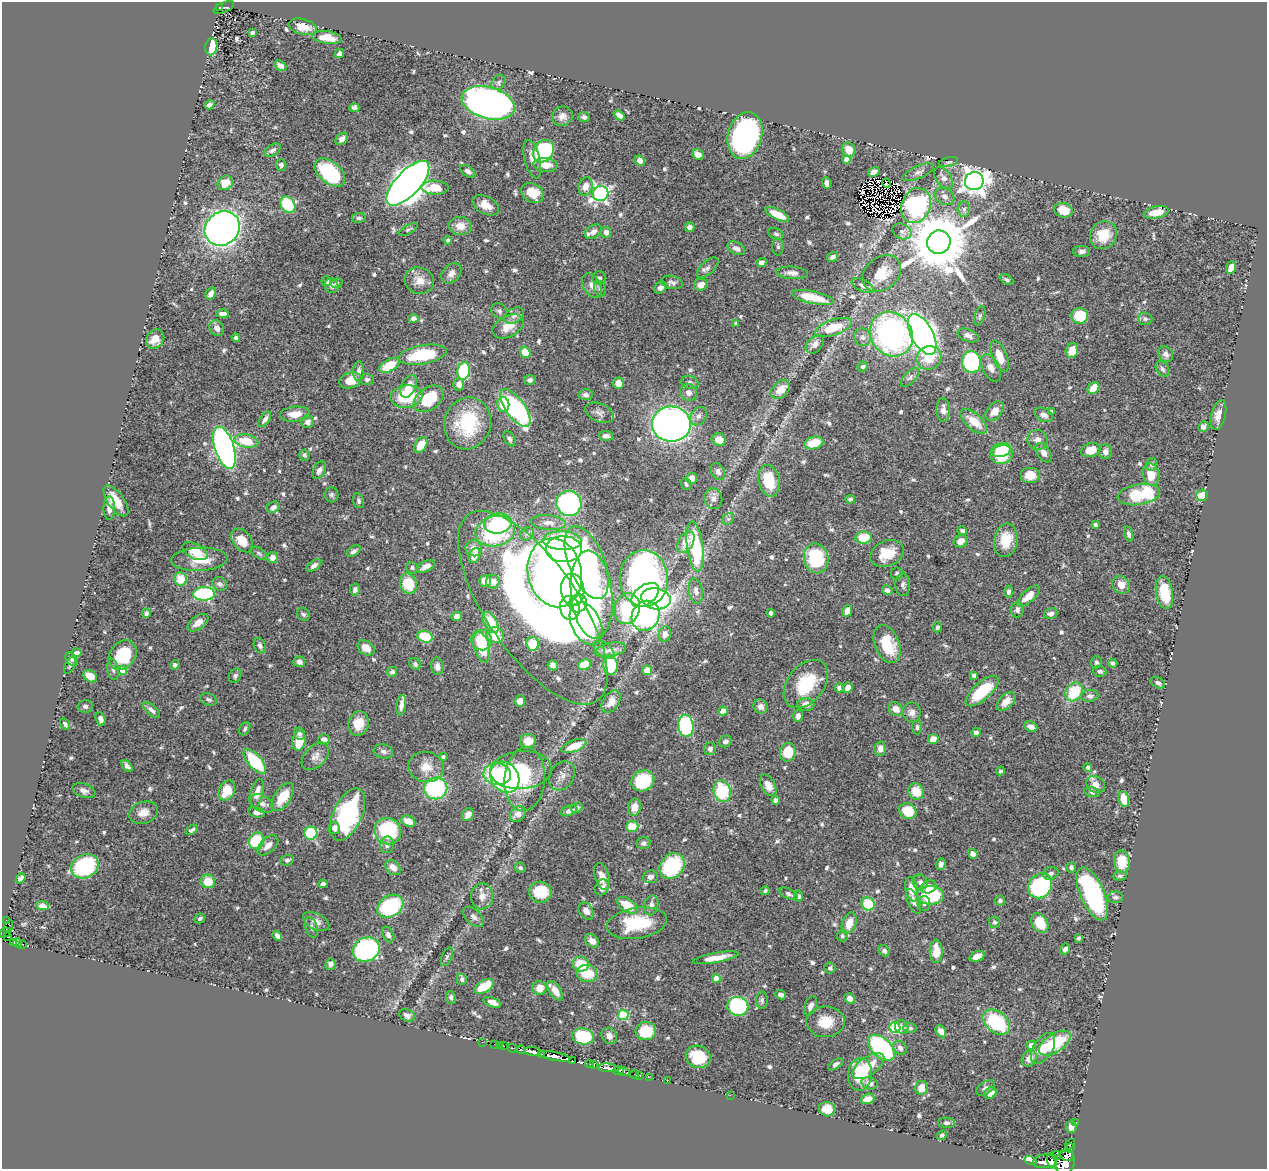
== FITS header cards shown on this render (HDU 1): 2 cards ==
NAXIS1  =                 1265
NAXIS2  =                 1167

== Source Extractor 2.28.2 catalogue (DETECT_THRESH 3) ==
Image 1265 x 1167 px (HDU 1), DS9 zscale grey, 1 PNG px = 1 image px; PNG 1269 x 1171 px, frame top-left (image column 1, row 1167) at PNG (2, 2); each listed source drawn as its Kron ellipse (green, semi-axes under 4 px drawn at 4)
Background 0.653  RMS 0.015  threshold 0.0441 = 3 sigma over >= 5 px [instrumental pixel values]
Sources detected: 703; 8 with non-positive FLUX_AUTO (blend fragments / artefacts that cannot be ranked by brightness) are neither listed nor drawn; of the other 695, the 500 brightest by FLUX_AUTO listed and drawn (195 fainter detections omitted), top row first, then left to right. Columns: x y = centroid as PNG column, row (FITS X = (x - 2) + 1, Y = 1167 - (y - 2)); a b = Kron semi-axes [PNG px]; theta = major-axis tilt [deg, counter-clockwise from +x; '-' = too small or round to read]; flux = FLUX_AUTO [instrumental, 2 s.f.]
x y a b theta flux
220 7 4 3 - 64
224 7 11 5 24 120
303 27 14 7 -14 16
252 33 4 3 - 2.8
327 37 15 6 -9 15
211 47 8 6 81 39
339 54 5 4 - 4.7
280 66 7 4 -37 4.4
499 82 8 6 50 2.8
488 103 27 15 -16 790
209 105 5 4 - 3.8
354 108 5 4 - 4
619 115 6 4 -39 5.5
562 116 10 9 - 5.7
584 117 5 5 - 2.5
745 136 24 17 74 310
342 139 7 5 42 4.9
273 150 9 5 33 3.4
848 150 7 6 - 12
544 151 12 9 52 120
698 155 6 5 - 6.3
532 159 19 8 -76 8.1
847 159 4 4 - 10
640 161 5 4 - 7
948 162 10 4 12 2.1
281 165 5 5 - 2.8
545 165 12 7 -5 12
468 171 8 5 -37 4.6
330 172 18 10 -40 82
874 172 6 4 31 4.1
918 172 17 6 23 4.9
943 178 12 7 -54 6.7
974 181 9 9 - 950
225 183 8 6 39 15
408 183 28 12 47 1400
827 183 6 4 -84 3.5
886 183 4 2 - 2.2
585 186 9 7 73 10
435 188 13 7 -1 20
533 193 12 9 -30 19
601 194 8 7 - 280
945 196 10 8 -33 5.6
288 205 9 7 -55 56
486 205 14 8 -28 12
916 206 18 14 67 110
964 209 7 6 - 3.3
1064 210 9 7 -14 18
1156 212 12 6 13 15
777 214 13 5 -26 17
359 218 7 5 9 2.7
460 226 11 9 -2 12
689 227 5 4 - 4.1
222 228 18 16 41 720
408 230 10 4 28 2.2
902 231 10 7 -26 4.2
593 232 9 6 36 5
606 232 5 5 - 5.5
776 234 8 5 -23 2.4
1103 235 14 13 - 22
448 240 4 4 - 2.8
939 242 12 11 - 8400
778 247 8 5 89 2.2
736 248 9 6 -27 4.6
1082 251 8 5 1 3.6
833 257 6 4 33 3.7
761 262 5 4 - 3.9
708 268 13 6 43 4.4
1231 268 6 4 69 11
451 273 11 8 47 5.7
792 273 16 6 -4 6.1
882 273 21 16 39 25
599 278 7 6 - 2.5
1006 279 7 4 -28 2.1
326 281 5 5 - 3.4
419 281 15 13 -21 12
672 282 11 6 -13 3.5
337 283 6 4 25 2.3
701 285 7 6 - 8.6
332 286 7 6 - 3.8
592 286 13 8 -59 7.2
863 286 12 6 -27 4.8
660 288 7 5 43 3.3
600 289 8 6 -73 2.4
211 294 6 5 - 6
813 297 21 6 -13 33
499 311 8 7 - 2.8
223 314 6 4 0 5.2
514 316 11 7 30 5
980 316 10 5 72 2.5
1080 316 8 7 - 33
413 318 5 4 - 3.4
1145 319 7 6 - 2.5
736 323 3 3 - 2.8
508 326 17 10 27 14
833 327 19 8 19 31
217 328 8 7 - 5.7
891 334 23 20 -53 260
922 334 22 10 -61 670
968 335 11 6 -23 4.6
862 337 9 8 - 4.6
236 338 4 4 - 3
155 339 10 8 49 11
815 344 11 7 45 6.2
1072 350 7 6 - 12
525 352 6 5 - 16
1166 354 8 7 - 5.3
423 355 24 9 10 51
999 356 16 7 -68 15
929 358 13 11 23 22
971 362 11 9 -80 110
389 365 11 6 29 27
863 366 5 5 - 2.2
991 368 15 8 -63 7.5
1162 369 8 6 -58 3.1
359 371 10 5 88 4.8
464 371 9 6 80 70
910 377 11 5 48 3.6
367 379 7 5 -1 2.3
350 380 11 7 18 14
530 380 6 5 - 3.3
690 382 9 6 -14 3.3
618 383 5 5 - 8.3
459 384 6 5 - 6.9
409 386 12 7 63 12
1093 388 7 5 49 16
781 389 11 7 46 14
688 392 9 8 - 6.7
586 395 7 5 -4 4.3
406 396 16 11 10 51
429 399 16 11 37 40
503 404 7 6 - 21
515 408 22 9 -54 160
943 410 12 7 -87 6.4
994 411 11 7 49 8.5
1051 411 4 3 - 3.1
599 413 15 9 -23 5.7
295 414 15 7 5 12
1043 415 10 6 -25 5.6
1218 415 15 7 75 9.1
698 416 10 7 57 4.5
265 419 9 4 55 4.4
974 421 16 8 -42 21
308 422 6 6 - 4.4
468 423 26 23 73 61
671 424 19 17 -4 450
1203 427 6 4 47 5.6
606 436 7 5 -4 4.9
509 439 8 5 -61 2.7
719 439 7 6 - 9.5
1037 440 10 9 - 7.2
246 441 12 6 -11 25
814 443 9 6 15 22
421 445 8 5 56 14
224 448 22 9 -72 410
1001 450 10 7 15 36
1091 450 10 6 19 17
1105 452 7 6 - 4.9
1044 453 11 6 -57 7.4
304 455 5 5 - 2.6
1002 455 11 9 21 42
1151 464 6 5 - 2.5
319 470 9 6 60 4.3
718 471 9 6 -60 3.8
1030 475 10 8 0 17
1151 475 11 8 -79 15
692 478 5 5 - 10
769 481 16 10 -77 35
686 484 6 5 - 2.4
332 495 7 6 - 2.6
1139 495 21 10 9 67
1202 495 6 5 - 17
713 499 10 9 - 5.9
850 499 5 4 - 2.1
116 501 18 8 -54 16
359 501 8 5 -74 2.5
569 503 12 12 - 140
273 507 7 5 33 4.3
109 508 12 6 -90 7.7
728 519 6 5 - 2.2
498 523 14 10 8 65
548 523 17 7 -5 8.2
1095 524 4 3 - 2.5
962 530 5 4 - 2.3
495 531 20 15 13 120
527 534 7 6 - 2.7
1129 534 8 4 -75 2.9
864 538 8 6 4 31
242 540 13 9 -49 16
562 540 19 9 -2 86
1006 540 17 12 80 21
961 541 7 6 - 9.3
686 542 12 7 60 14
695 547 25 8 -83 86
474 548 8 7 - 8
564 549 18 13 -2 130
195 551 13 7 -26 20
354 551 8 4 34 3.4
259 553 9 5 -33 2.3
887 554 17 12 23 21
474 556 8 5 66 8.2
273 557 5 5 - 7.8
816 558 15 12 -78 64
199 559 28 11 3 23
587 562 38 18 -68 190
314 566 8 4 36 4.1
426 566 9 5 28 5.6
412 568 6 5 - 2.2
555 573 35 27 -77 710
897 573 6 6 - 2.4
644 578 28 24 -87 430
181 579 6 6 - 20
485 581 6 5 - 8.8
493 582 7 6 - 8.5
220 584 8 6 -31 4.1
408 584 10 8 -66 33
903 585 11 7 -88 4
1121 585 9 8 - 9.5
355 590 6 5 - 3.5
573 590 16 11 -83 320
887 590 5 4 - 4.3
696 591 13 6 -81 6.4
1008 592 6 4 87 2.7
1164 592 17 8 -81 32
204 594 11 6 2 130
592 594 44 20 -84 220
645 595 16 9 37 92
1028 596 14 6 42 13
656 599 15 10 -11 160
578 603 9 8 - 130
533 608 113 46 -55 610
570 608 12 9 -79 210
627 609 15 12 74 64
1017 610 8 6 86 3
847 611 6 4 65 6.8
146 613 5 4 - 3.7
771 613 4 4 - 2.8
1051 613 7 5 16 4.9
303 614 7 6 - 2.1
457 616 5 4 - 6.5
646 616 15 13 63 190
491 622 11 6 -60 31
198 623 12 6 36 8.5
586 624 23 14 -64 220
937 627 5 4 - 2.2
665 634 8 6 77 4.7
495 635 9 8 - 27
425 637 8 6 -17 41
481 640 10 10 - 40
533 644 7 6 - 24
887 644 20 12 -68 35
260 646 8 5 -67 2.9
482 647 15 7 -75 26
366 648 9 7 -36 10
604 650 12 7 -38 4.5
610 650 16 7 11 6.3
77 653 5 4 - 3.9
123 655 16 12 51 45
72 659 7 5 -50 2.2
299 662 6 5 - 3.8
1096 662 6 5 - 2.8
1113 663 4 4 - 2.4
415 664 6 5 - 2.6
584 664 6 5 - 23
70 665 9 4 63 2.1
175 665 5 4 - 2.4
553 665 5 4 - 4.8
610 665 10 7 -87 55
437 666 9 6 -81 5.5
113 669 11 5 -80 3.7
123 670 4 4 - 18
647 670 5 5 - 9.7
1100 671 7 5 -16 2.9
392 672 5 5 - 3.7
974 675 4 3 - 2.9
90 676 7 5 -35 12
235 676 7 6 - 2.5
1158 683 8 5 -30 2.9
806 684 27 18 51 47
848 687 5 4 - 6.1
839 688 4 4 - 5.2
982 691 20 8 42 49
1074 692 10 8 55 37
1090 696 8 6 3 3.6
209 699 8 6 -20 2.4
520 701 5 5 - 6.7
1006 701 11 7 44 11
611 702 12 8 56 8
806 704 8 6 -3 8
401 705 10 4 82 5
85 706 7 6 - 2.7
760 706 7 7 - 5.9
896 709 7 6 - 8.3
151 710 10 5 -43 4.3
723 711 4 4 - 20
912 712 10 9 - 5.6
798 716 6 5 - 4.2
101 719 7 5 -68 4.3
359 723 12 10 78 16
65 724 6 4 -56 2.6
686 726 11 8 -85 97
917 727 7 5 -90 2.4
1031 727 6 5 - 6.6
245 729 7 5 62 2.4
976 732 4 4 - 4
299 733 6 5 - 3.4
933 739 5 5 - 9.7
324 740 6 5 - 6
299 741 10 6 79 23
528 741 8 7 - 16
725 741 6 5 - 4.1
574 746 13 6 20 24
710 749 6 6 - 3.5
880 749 7 5 -90 5.6
383 751 10 7 -14 4.1
788 752 9 8 - 24
315 756 16 10 45 7.4
443 757 4 3 - 2.5
255 761 15 7 -48 53
127 766 7 4 -49 3
426 767 18 15 -8 17
1088 767 4 4 - 4
521 770 31 19 4 71
1000 771 4 4 - 2.4
497 774 14 10 -7 65
562 776 15 12 61 7.6
505 777 16 13 -55 140
525 779 32 20 85 44
643 781 12 10 25 53
768 785 11 7 -61 10
1096 785 10 8 -27 8
436 788 11 11 - 95
227 790 10 7 65 23
84 791 12 7 -20 4.3
722 791 11 8 -76 56
916 791 8 7 - 18
1092 792 8 5 -14 2.2
257 793 15 6 75 9.6
283 797 16 8 56 23
1124 799 8 5 -76 18
776 800 4 4 - 7.1
262 803 13 8 -27 5.6
634 807 8 6 80 9.6
577 808 6 4 32 3.3
569 811 8 5 21 4.6
908 811 9 7 -36 30
256 812 8 5 -13 3.7
143 813 15 10 19 9.3
348 814 28 14 65 130
518 814 8 7 - 8.2
468 815 7 5 55 7.5
408 821 7 5 -24 12
632 826 6 5 - 22
334 828 6 5 - 3.7
192 830 6 3 34 2.5
388 831 14 13 - 64
311 833 6 6 - 54
256 841 8 7 - 57
644 843 7 6 - 3.8
268 845 12 7 42 7.8
387 845 8 7 - 4.1
973 854 5 4 - 8.4
287 860 7 5 15 3.1
1122 862 11 8 -82 21
941 864 5 5 - 4.4
85 866 14 11 27 93
672 866 14 11 50 74
393 867 8 6 -42 8.5
1071 867 5 5 - 2.3
520 868 5 5 - 2.3
1051 873 8 6 20 3.2
602 876 14 7 -73 9.7
1120 876 7 4 6 2.3
650 877 7 6 - 4.8
21 878 5 4 - 3.3
208 881 7 6 - 19
920 882 8 7 - 4.3
323 884 4 4 - 4.7
1040 886 13 11 52 110
602 887 8 6 57 6.1
929 887 8 6 21 10
912 889 12 6 -79 14
765 891 4 3 - 2.4
540 892 11 10 - 30
789 894 10 5 -25 3.2
1092 894 28 12 -67 140
930 895 13 9 -1 62
482 896 13 11 80 9.2
799 896 5 4 - 2.2
1115 897 8 6 2 2.5
914 901 13 6 -67 4.4
1000 901 5 5 - 2.8
924 903 8 6 86 3.4
868 904 6 6 - 33
627 905 11 6 -33 25
651 905 10 7 76 4.6
42 906 6 4 -6 6.5
390 906 14 10 32 85
586 911 9 7 -59 6.4
473 917 12 7 -44 4.8
200 919 5 4 - 2.2
6 920 3 2 - 14
316 922 14 8 -28 7.3
994 922 6 5 - 2.4
637 923 30 15 9 46
849 923 11 7 70 14
1040 923 10 7 -55 22
8 926 6 2 63 16
311 927 11 6 -72 3.4
5 933 6 2 26 17
388 934 8 5 -61 3.2
277 936 5 4 - 4.1
842 936 6 5 - 2.3
8 937 4 3 - 74
1078 938 4 3 - 2.2
592 941 8 6 -42 8.8
13 942 3 3 - 58
18 943 4 3 - 43
22 944 4 2 - 12
1065 949 6 5 - 3.4
366 950 14 12 22 180
884 951 6 5 - 3.3
936 951 11 6 89 18
977 956 8 5 21 7.2
447 957 10 5 65 2.8
716 958 23 5 11 12
330 964 6 5 - 3.6
581 964 8 7 - 25
830 968 5 5 - 2.5
587 973 11 8 -10 31
462 979 5 5 - 3.1
716 979 4 4 - 18
484 986 11 6 31 29
540 988 7 7 - 11
555 991 11 5 -56 11
781 995 5 4 - 4
451 997 6 5 - 2.8
850 998 5 5 - 5.7
762 1000 8 6 88 2.6
492 1002 9 4 -20 7.7
738 1006 10 9 - 100
810 1006 10 6 66 5.4
407 1015 8 6 -23 4.2
623 1015 5 5 - 69
826 1022 19 15 1 19
996 1022 15 10 -37 69
902 1027 7 6 - 6.2
895 1028 5 5 - 80
910 1028 7 5 0 2.7
646 1031 10 9 - 30
941 1031 6 5 - 6.3
583 1036 11 8 -9 59
609 1036 8 7 - 5.2
482 1042 2 2 - 3.8
1055 1043 18 9 32 52
494 1044 2 2 - 5
499 1045 2 2 - 5.1
1031 1045 4 4 - 6.8
503 1046 3 3 - 20
512 1048 4 2 - 30
881 1048 16 9 -44 140
900 1048 8 6 -48 3.9
1043 1048 17 9 58 18
521 1050 4 3 - 68
533 1051 9 4 -3 420
541 1054 3 3 - 64
554 1056 16 4 -11 990
698 1057 12 11 - 30
1029 1058 9 7 54 9
572 1061 4 3 - 43
589 1064 4 3 - 61
836 1064 8 4 34 2.9
594 1065 3 3 - 42
868 1066 18 9 35 20
608 1068 10 3 -5 410
619 1070 5 3 - 170
624 1072 6 3 -8 26
634 1074 4 2 - 9
860 1074 16 12 83 37
639 1075 3 2 - 2.8
649 1077 2 2 - 8.8
667 1081 2 2 - 4
870 1083 8 6 -14 6.1
921 1088 7 6 - 12
985 1088 10 6 35 3.7
991 1093 6 5 - 7.6
730 1095 2 2 - 59
867 1099 7 5 15 9.5
827 1109 8 7 - 13
1076 1122 2 2 - 6.1
947 1123 8 5 -2 2.4
1071 1127 6 5 - 5.2
942 1135 5 4 - 2.2
1070 1144 6 2 51 39
1071 1148 3 2 - 34
1056 1155 5 4 - 140
1067 1155 7 5 -16 480
1031 1161 6 3 -20 100
1045 1161 12 7 5 1000
1052 1161 8 4 -76 440
1065 1162 12 9 70 1600
At the frame edge (FLAGS 8, measured only in part): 1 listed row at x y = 5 933
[195 fainter detections neither listed nor drawn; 8 non-positive-flux detections neither listed nor drawn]